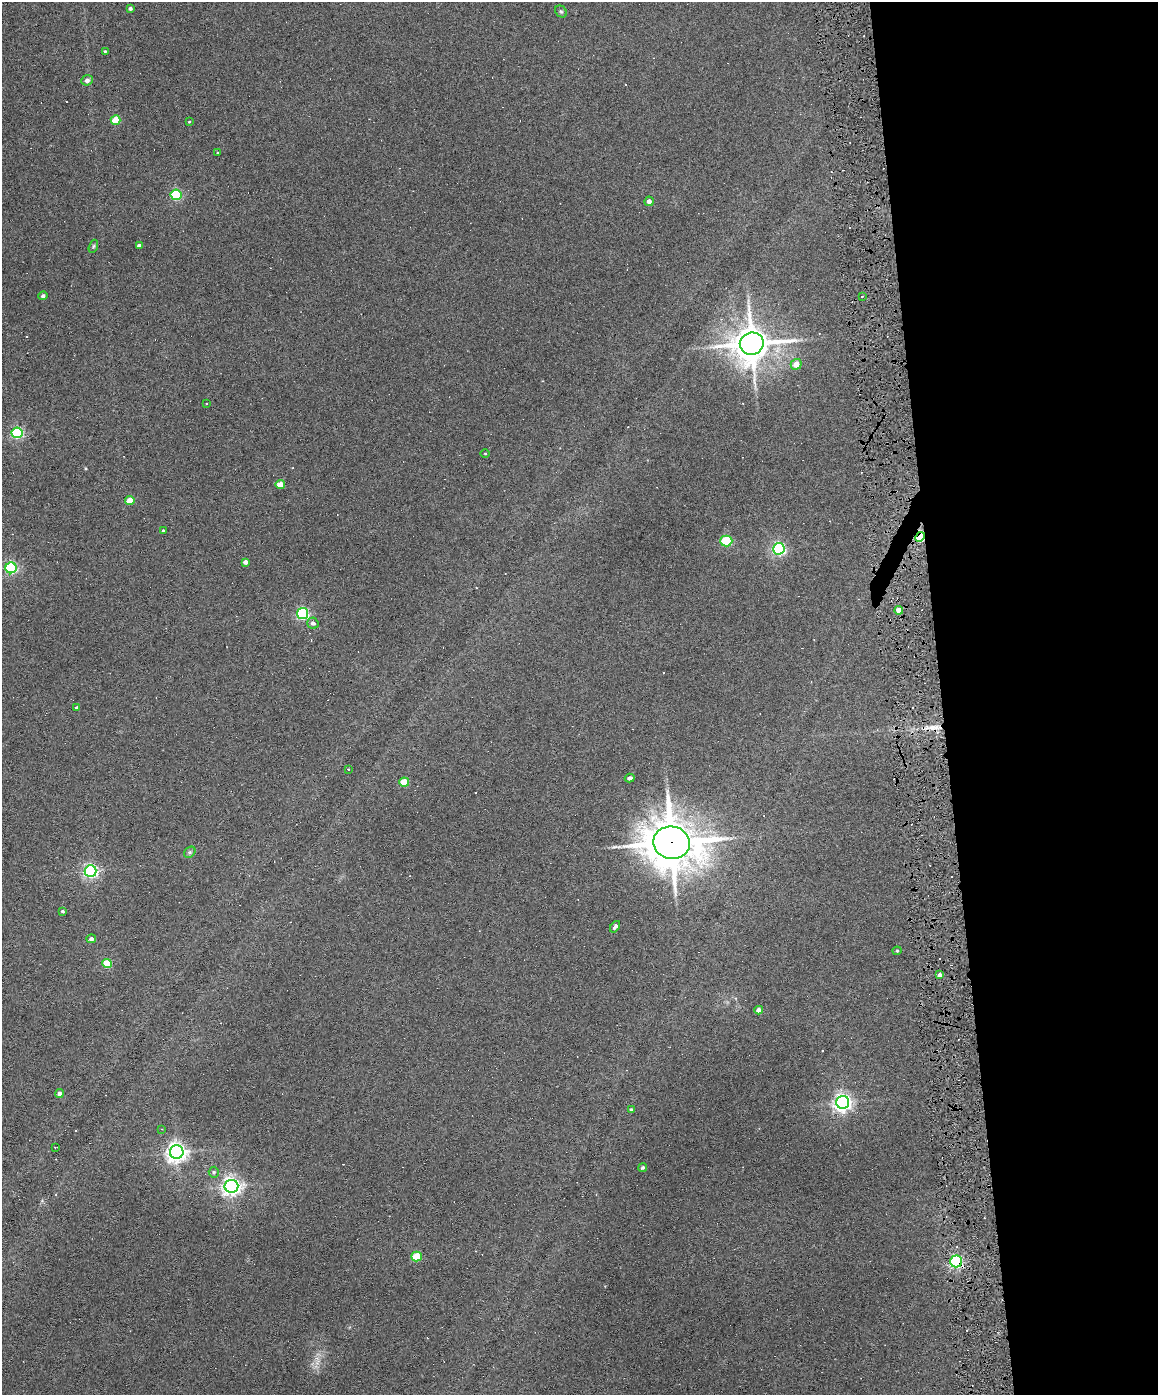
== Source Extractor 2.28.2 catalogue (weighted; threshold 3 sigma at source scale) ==
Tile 8 of 4 x 3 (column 4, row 2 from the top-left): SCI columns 3467-4622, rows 1632-3024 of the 4622 x 4551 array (HDU 1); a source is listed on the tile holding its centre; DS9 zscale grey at full resolution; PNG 1160 x 1397 px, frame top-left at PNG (2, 2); each listed source drawn as its Kron ellipse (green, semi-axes under 4 px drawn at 4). Shown black and unused: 19% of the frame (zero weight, under 6 of 12 exposures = <1% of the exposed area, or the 3 px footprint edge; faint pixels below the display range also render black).
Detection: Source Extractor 2.28.2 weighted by HDU 2 'WHT'; one run over the whole footprint, this tile lists its part. Background 0.0669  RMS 0.0034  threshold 0.0138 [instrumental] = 3 sigma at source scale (4.09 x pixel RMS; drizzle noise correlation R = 1.36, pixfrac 0.8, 0.05/0.05 arcsec/px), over >= 5 px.
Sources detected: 80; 26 cosmic-ray / hot-pixel residue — neither listed nor drawn; the other 54 listed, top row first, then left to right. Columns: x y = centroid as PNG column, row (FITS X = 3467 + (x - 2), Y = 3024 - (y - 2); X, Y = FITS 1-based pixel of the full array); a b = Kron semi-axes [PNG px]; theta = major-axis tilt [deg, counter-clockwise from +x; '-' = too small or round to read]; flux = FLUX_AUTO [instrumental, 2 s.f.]
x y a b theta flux
130 8 3 3 - 0.67
561 12 6 5 - 0.53
105 52 3 3 - 1.9
87 80 5 5 - 1.3
116 120 5 4 - 8.4
189 122 3 3 - 0.26
217 153 3 2 - 0.23
176 195 5 5 - 29
649 201 4 4 - 1.4
139 245 4 3 - 0.69
93 246 7 4 70 0.47
43 296 5 4 - 0.8
862 296 3 2 - 0.36
752 344 12 11 - 780
796 364 5 5 - 3.2
206 403 3 3 - 0.46
17 433 5 5 - 37
485 453 4 3 - 0.23
280 485 4 4 - 5
130 500 5 4 - 4.5
163 531 3 3 - 0.41
920 537 5 4 - 28
726 541 6 5 - 21
779 549 6 6 - 61
245 562 4 4 - 1.3
11 568 5 5 - 45
899 610 4 4 - 2.9
302 614 5 5 - 46
313 623 6 5 - 1
77 708 4 3 - 0.81
348 769 3 3 - 0.26
630 778 5 3 - 0.96
404 782 5 4 - 6.8
672 843 18 16 -11 1300
190 852 6 5 - 0.58
90 871 6 5 - 80
62 911 4 3 - 0.51
615 927 6 4 53 0.94
91 939 4 4 - 1.1
897 951 4 4 - 0.34
107 964 5 4 - 13
940 975 4 4 - 1.1
759 1010 4 4 - 1.8
59 1094 4 4 - 1.4
843 1102 6 6 - 150
631 1110 4 3 - 0.75
162 1129 3 3 - 0.2
55 1147 3 2 - 0.33
177 1152 7 6 - 180
643 1168 4 4 - 0.75
214 1172 5 5 - 0.47
231 1186 7 6 - 160
417 1256 5 5 - 13
956 1261 6 5 - 64
Overlapping masked pixels (flux is a lower limit): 4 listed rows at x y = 920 537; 899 610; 672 843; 956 1261